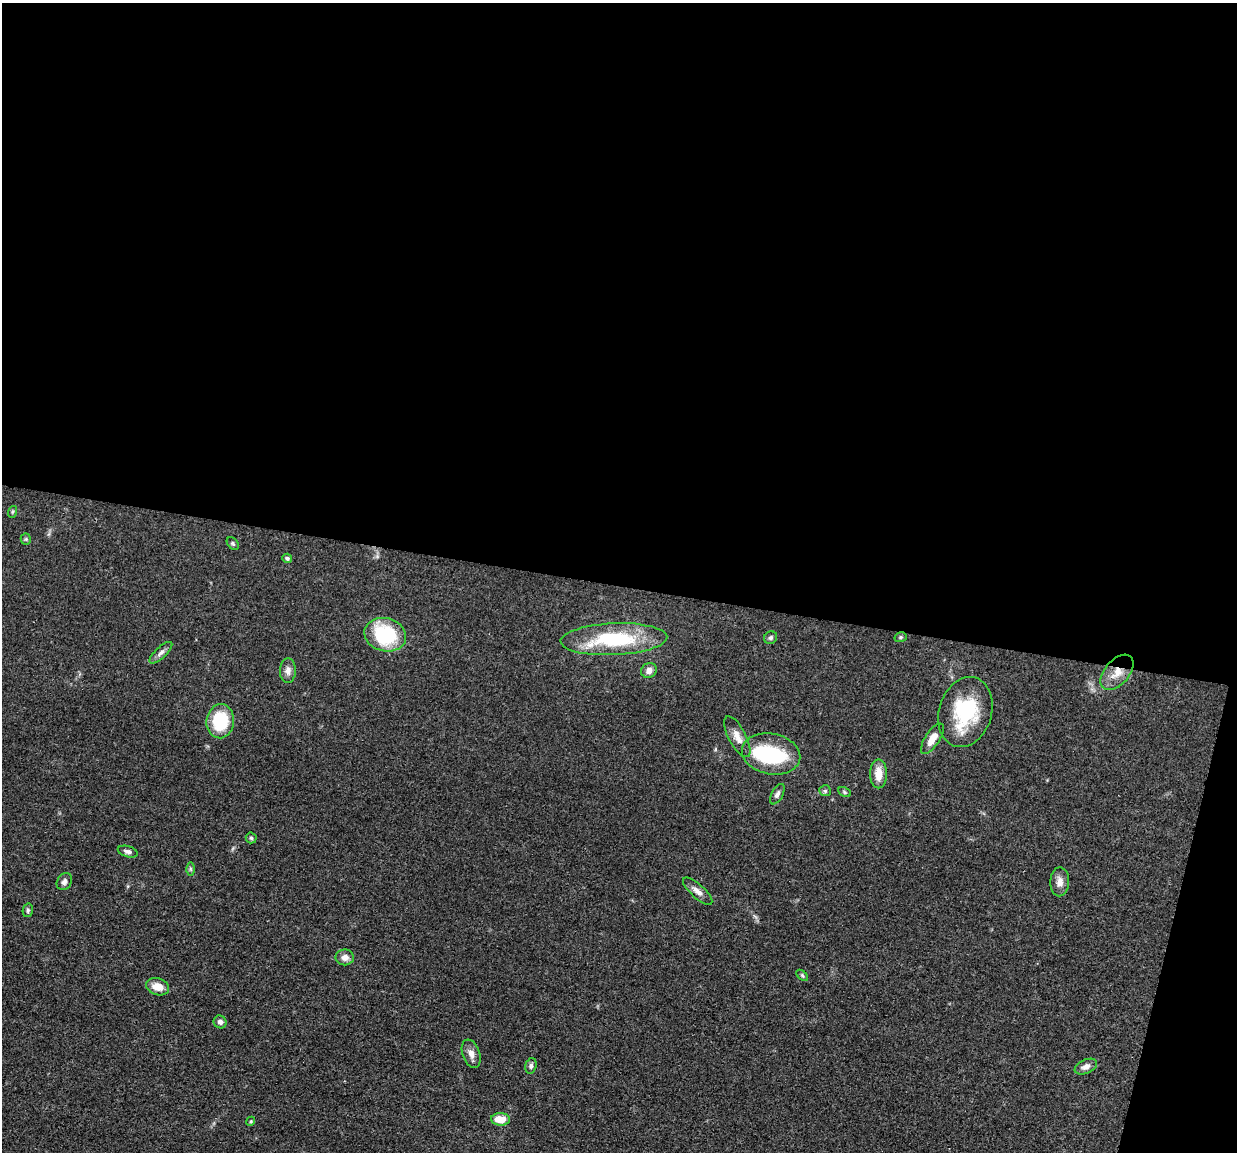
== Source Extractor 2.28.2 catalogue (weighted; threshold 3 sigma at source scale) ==
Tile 4 of 4 x 4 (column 4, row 1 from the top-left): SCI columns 3711-4945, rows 3697-4846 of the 4950 x 4974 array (HDU 1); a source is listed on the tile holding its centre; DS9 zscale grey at full resolution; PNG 1239 x 1154 px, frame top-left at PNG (2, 3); each listed source drawn as its Kron ellipse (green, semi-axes under 4 px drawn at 4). Shown black and unused: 53% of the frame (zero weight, under 3 of 4 exposures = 1% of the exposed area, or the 3 px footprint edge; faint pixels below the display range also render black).
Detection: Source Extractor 2.28.2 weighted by HDU 2 'WHT'; one run over the whole footprint, this tile lists its part. Background 0.0475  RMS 0.005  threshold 0.0223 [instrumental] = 3 sigma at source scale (4.5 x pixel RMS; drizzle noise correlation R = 1.50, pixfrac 1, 0.05/0.05 arcsec/px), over >= 5 px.
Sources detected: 38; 1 inside a brighter object's white glare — neither listed nor drawn; the other 37 listed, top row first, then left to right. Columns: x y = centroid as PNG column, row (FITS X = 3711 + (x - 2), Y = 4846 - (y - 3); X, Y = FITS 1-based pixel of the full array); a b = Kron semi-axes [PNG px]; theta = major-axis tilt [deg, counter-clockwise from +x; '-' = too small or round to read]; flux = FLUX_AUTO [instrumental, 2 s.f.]
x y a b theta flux
12 512 6 4 71 0.59
26 539 5 5 - 0.68
233 543 7 5 -49 0.84
287 558 5 4 - 1.2
385 635 21 16 -14 36
901 637 6 5 - 0.84
771 638 7 6 - 1.1
614 639 53 16 2 39
161 653 14 5 43 2.1
649 670 8 7 - 2.7
288 671 12 8 89 2.8
1117 672 21 12 49 7.8
965 712 36 26 73 34
220 721 17 13 83 22
737 737 22 8 -62 4.7
932 739 17 7 57 5.5
771 754 29 20 -11 37
879 774 14 8 90 6.6
825 791 6 5 - 0.81
844 792 6 4 -28 0.7
777 794 11 5 61 1.8
251 838 5 5 - 0.88
128 852 10 5 -17 1.6
190 869 6 4 -89 0.8
64 881 9 7 56 1.8
1060 882 14 9 88 3.6
698 891 19 7 -42 3.3
28 910 7 5 77 0.97
345 957 9 8 - 2.8
802 975 7 4 -42 0.74
158 987 12 8 -16 6
220 1022 6 6 - 1.7
471 1054 15 8 -70 3.3
531 1066 8 5 73 1.3
1086 1067 12 7 24 2.6
500 1119 9 6 -3 7.5
251 1121 5 3 - 0.54
Overlapping masked pixels (flux is a lower limit): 1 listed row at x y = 1117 672